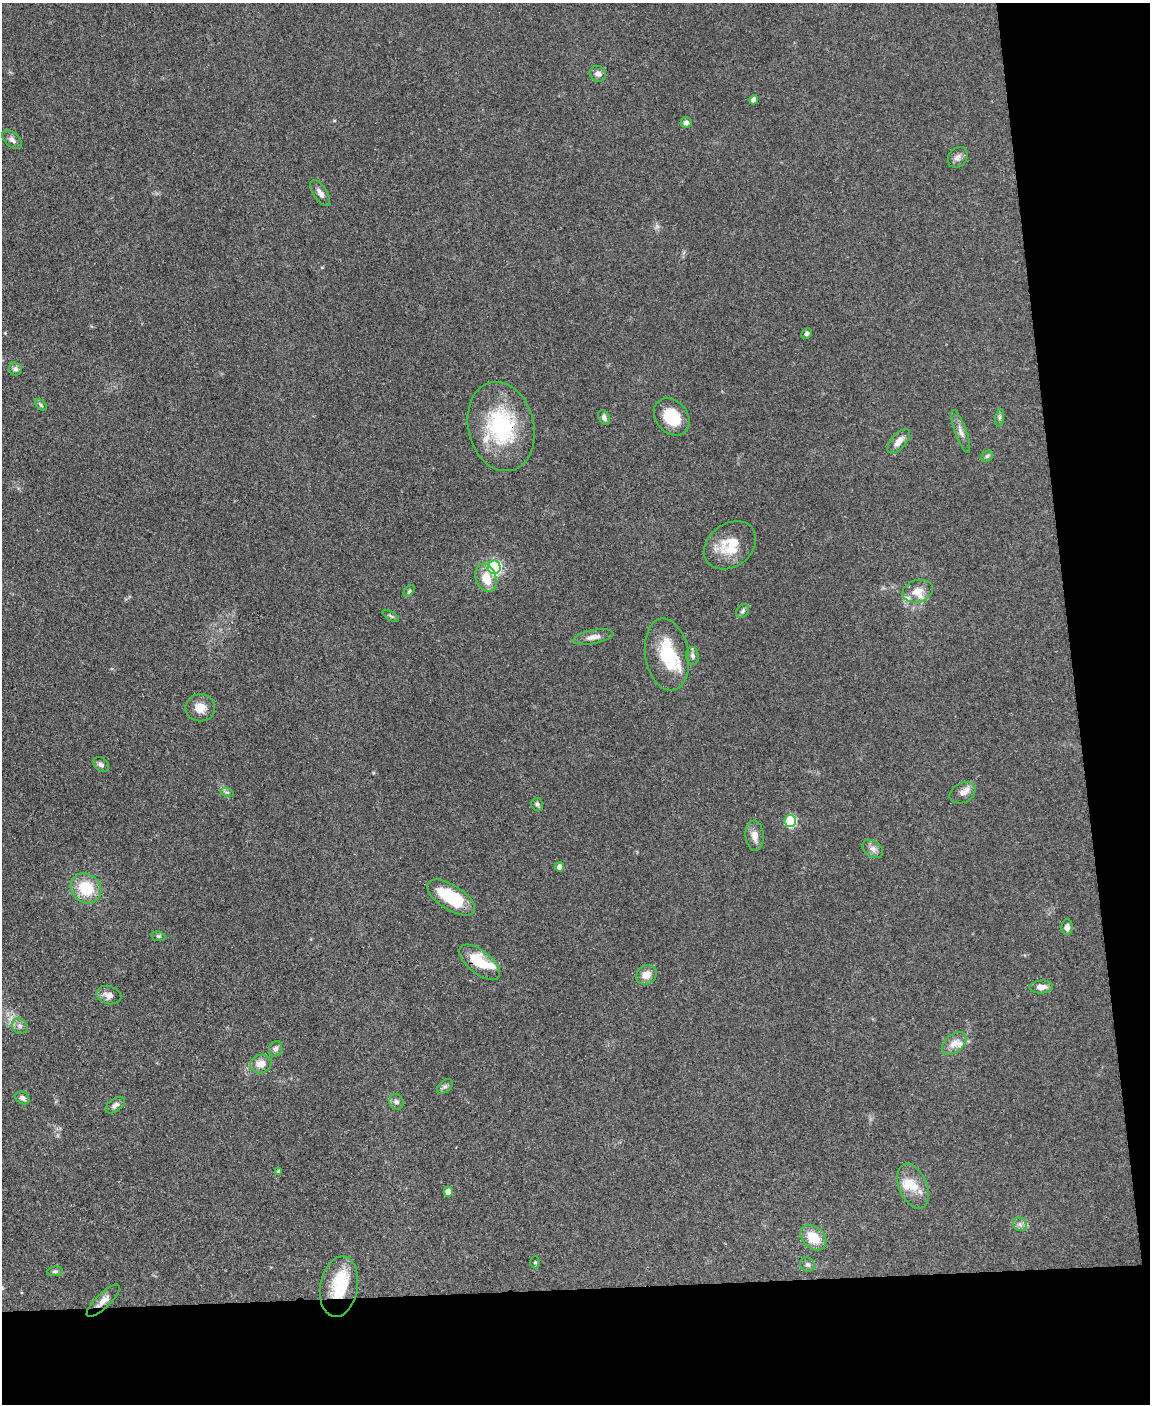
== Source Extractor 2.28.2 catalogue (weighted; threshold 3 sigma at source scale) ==
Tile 12 of 4 x 3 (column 4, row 3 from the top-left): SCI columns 3447-4594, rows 238-1639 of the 4594 x 4573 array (HDU 1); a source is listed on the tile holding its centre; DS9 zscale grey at full resolution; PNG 1152 x 1406 px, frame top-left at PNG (2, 3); each listed source drawn as its Kron ellipse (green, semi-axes under 4 px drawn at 4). Shown black and unused: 15% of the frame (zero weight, under 3 of 4 exposures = <1% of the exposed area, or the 3 px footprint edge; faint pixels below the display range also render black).
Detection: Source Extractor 2.28.2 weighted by HDU 2 'WHT'; one run over the whole footprint, this tile lists its part. Background 0.107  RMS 0.0063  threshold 0.0282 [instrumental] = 3 sigma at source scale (4.5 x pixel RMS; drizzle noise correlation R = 1.50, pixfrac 1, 0.05/0.05 arcsec/px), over >= 5 px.
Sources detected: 67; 6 inside a brighter listed object's ellipse — not listed separately; the other 61 listed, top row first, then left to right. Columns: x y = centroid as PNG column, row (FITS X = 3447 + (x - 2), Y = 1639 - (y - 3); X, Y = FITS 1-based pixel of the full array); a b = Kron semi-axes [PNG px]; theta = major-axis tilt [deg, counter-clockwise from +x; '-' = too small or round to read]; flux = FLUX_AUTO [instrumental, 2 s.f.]
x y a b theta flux
598 74 8 7 - 2.8
754 100 4 4 - 4.2
686 123 5 5 - 2.4
12 140 12 7 -42 2.5
958 157 11 9 53 3
320 193 15 7 -56 3.1
806 334 6 4 44 1.2
15 369 6 6 - 1.9
41 405 7 4 -45 1.1
604 417 8 5 -63 2.2
672 417 20 16 -50 18
1000 418 9 4 81 1.5
501 427 45 33 -76 61
961 432 23 5 -70 3.7
899 441 15 7 49 4.7
987 456 6 5 - 1.2
730 545 28 21 37 19
494 567 6 6 - 130
486 578 15 10 -70 11
409 591 7 4 46 0.93
918 591 15 11 17 6.9
743 611 7 6 - 1.5
391 616 9 3 -33 1
593 637 20 7 10 4.3
667 655 36 21 -80 30
692 656 9 6 -83 1.9
200 708 15 13 1 6.9
101 765 9 6 -35 2
227 792 7 4 -18 1
963 793 14 9 26 4.3
537 804 6 6 - 1.5
790 821 6 5 - 51
755 836 15 9 -86 4.9
873 849 11 8 -36 3.1
560 867 4 4 - 4.2
86 888 16 14 -42 22
451 898 27 12 -32 30
1067 927 8 5 87 2.7
158 936 7 5 -10 0.96
480 962 24 11 -39 19
646 975 11 9 37 5.4
1041 987 11 6 3 3.9
109 995 12 9 -14 4.4
20 1026 8 7 - 2.4
954 1043 14 9 39 5
276 1049 8 6 71 2
261 1064 11 9 19 5.5
445 1086 9 5 41 1.6
22 1098 7 5 -33 1.8
396 1102 8 7 - 2.1
115 1105 11 6 35 2.3
278 1171 4 3 - 0.63
913 1186 24 13 -66 13
448 1192 5 5 - 5.1
1020 1224 7 6 - 2
813 1238 14 10 -44 13
535 1262 6 5 - 1
807 1264 7 6 - 1.7
55 1271 8 5 9 1.3
339 1287 30 18 80 26
103 1301 22 7 44 4.7
Overlapping masked pixels (flux is a lower limit): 4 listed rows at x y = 501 427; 480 962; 339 1287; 103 1301